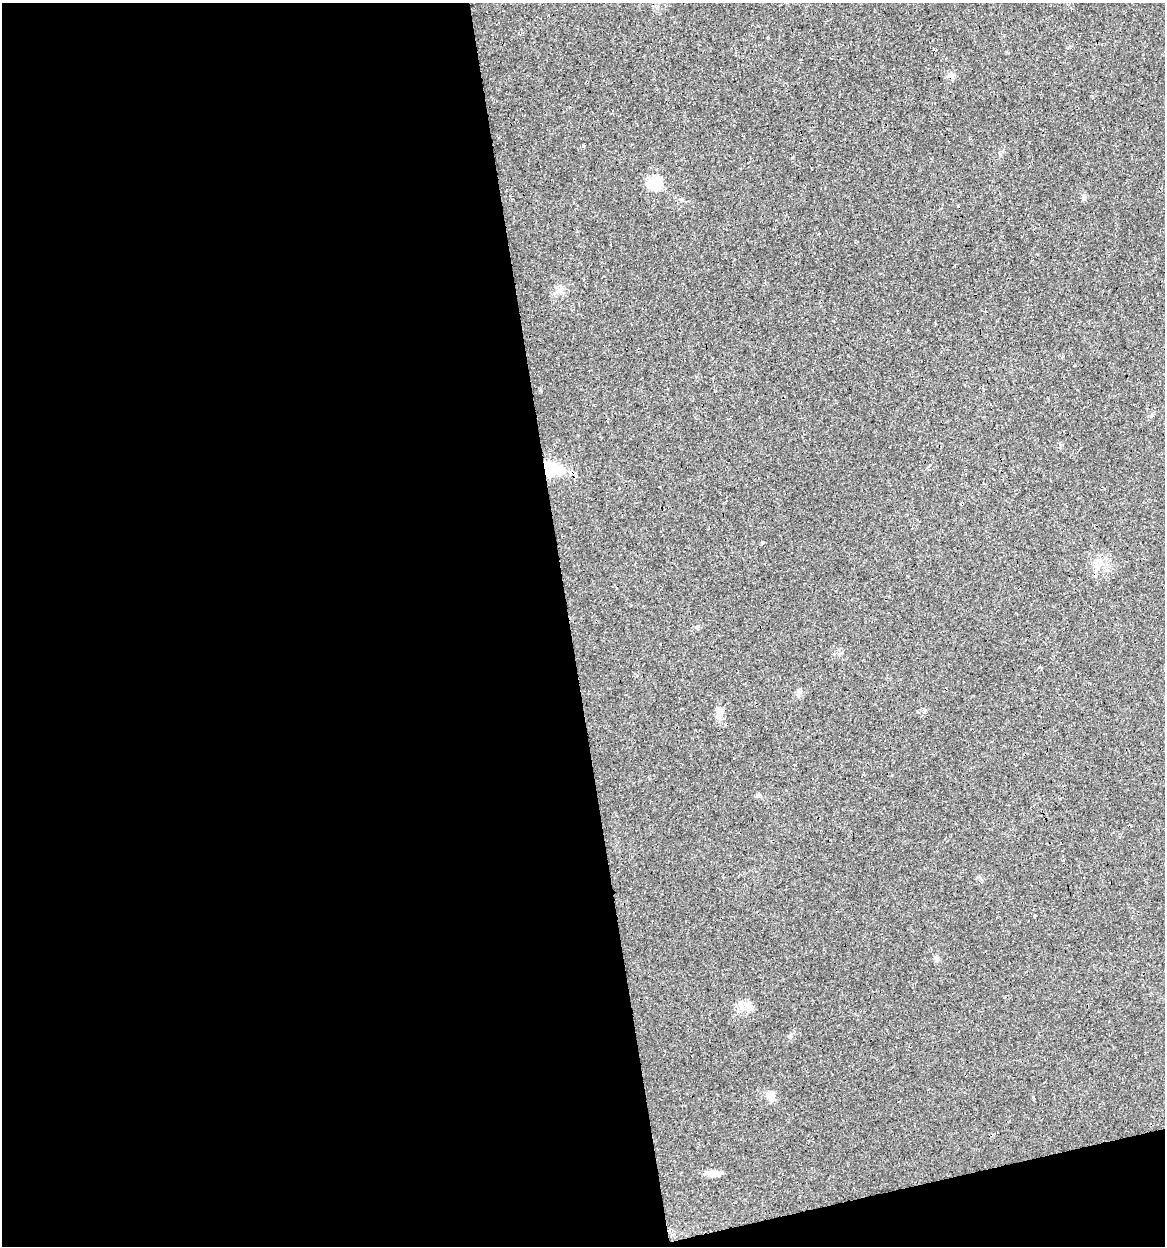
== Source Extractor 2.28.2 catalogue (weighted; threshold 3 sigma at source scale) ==
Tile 13 of 4 x 4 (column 1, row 4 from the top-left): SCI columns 32-1194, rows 1-1244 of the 4761 x 4978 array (HDU 1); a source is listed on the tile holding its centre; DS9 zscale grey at full resolution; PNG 1167 x 1248 px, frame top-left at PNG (2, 3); no overlay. Shown black and unused: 51% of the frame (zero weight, under 3 of 4 exposures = <1% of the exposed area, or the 3 px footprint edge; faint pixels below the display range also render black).
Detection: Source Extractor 2.28.2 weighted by HDU 2 'WHT'; one run over the whole footprint, this tile lists its part. Background 0.021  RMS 0.0031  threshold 0.0139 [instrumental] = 3 sigma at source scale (4.5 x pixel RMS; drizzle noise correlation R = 1.50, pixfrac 1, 0.0396/0.0396 arcsec/px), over >= 5 px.
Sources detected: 28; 6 cosmic-ray / hot-pixel residue — not listed; the other 22 listed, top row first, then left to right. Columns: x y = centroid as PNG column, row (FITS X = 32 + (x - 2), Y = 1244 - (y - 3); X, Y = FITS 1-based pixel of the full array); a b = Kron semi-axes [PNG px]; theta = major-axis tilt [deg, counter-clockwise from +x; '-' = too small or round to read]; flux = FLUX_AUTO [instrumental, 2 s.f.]
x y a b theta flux
951 75 9 6 -11 1.2
583 146 3 3 - 4.8
654 182 6 6 - 30
1084 197 9 5 -81 0.75
560 291 7 5 45 0.97
930 465 3 3 - 1.8
549 469 15 11 -10 17
572 472 9 5 -19 1.4
619 488 3 2 - 0.34
907 514 3 2 - 0.39
762 543 3 3 - 1.4
1099 561 7 4 -71 0.88
719 713 17 8 82 2.2
758 796 8 4 7 0.55
1063 860 3 2 - 0.48
1035 915 3 3 - 1.1
936 958 8 5 -27 0.68
749 1008 11 6 -52 1.5
790 1036 6 4 -73 0.47
770 1096 15 9 -58 2
1034 1098 3 3 - 2.1
714 1173 19 6 -1 2.3
Overlapping masked pixels (flux is a lower limit): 2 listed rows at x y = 549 469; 572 472
Unlisted compact peaks at least as high as the median listed source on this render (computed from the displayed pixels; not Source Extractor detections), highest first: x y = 1152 415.